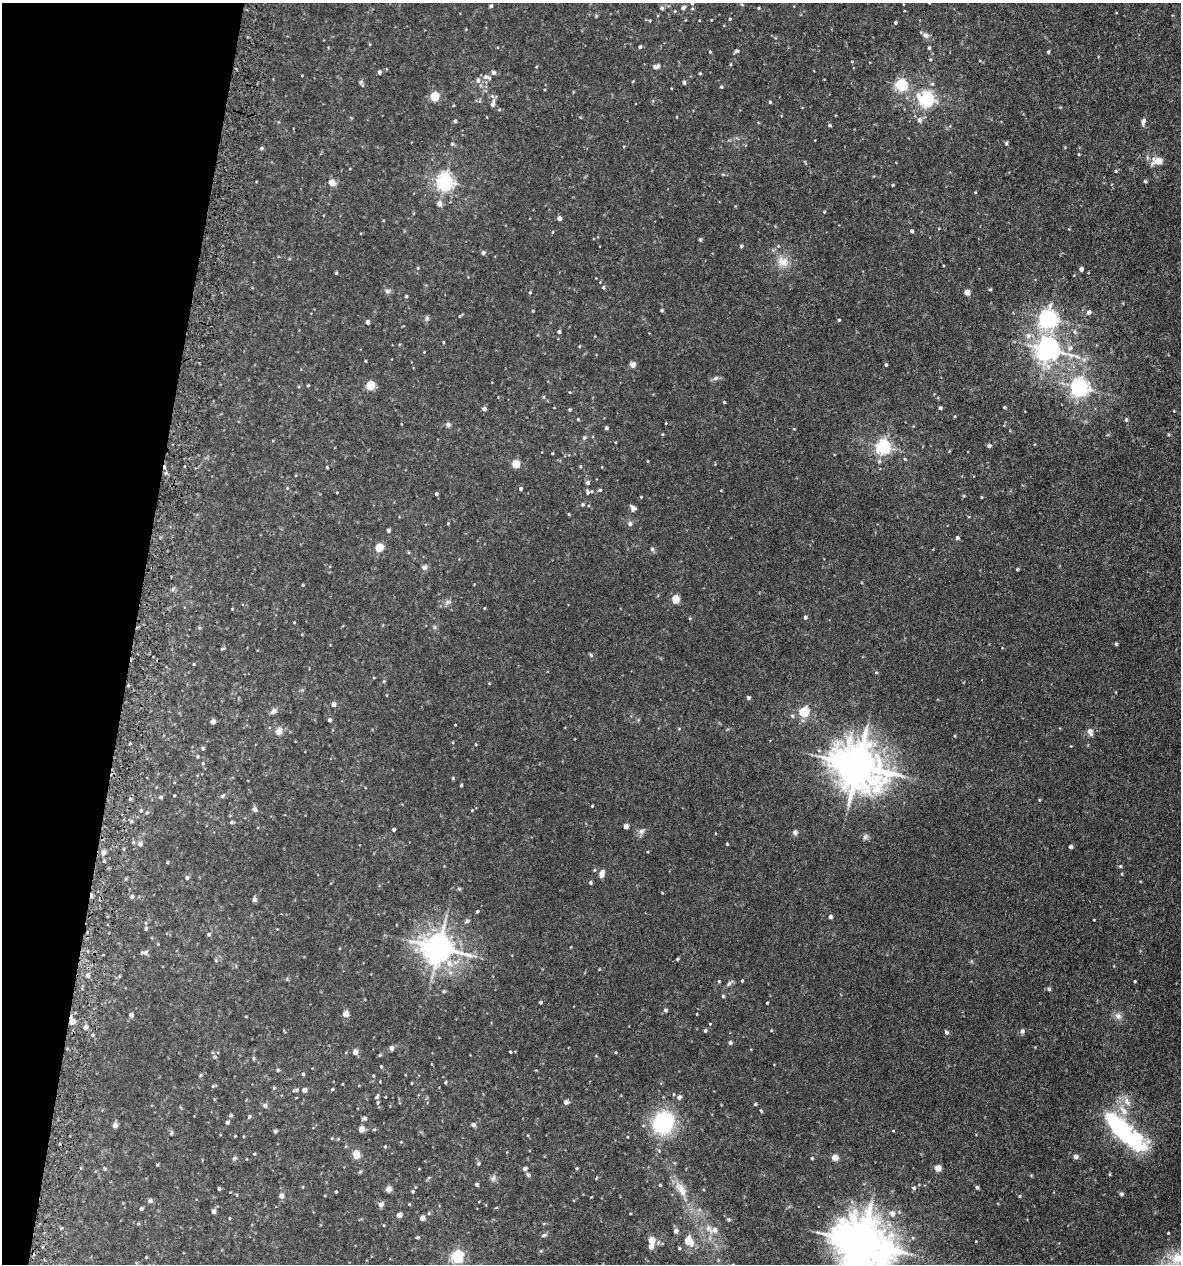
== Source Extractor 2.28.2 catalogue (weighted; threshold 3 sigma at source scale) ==
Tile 9 of 4 x 4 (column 1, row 3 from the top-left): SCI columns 336-1514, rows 1312-2573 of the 5222 x 5150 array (HDU 1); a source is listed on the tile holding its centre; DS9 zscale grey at full resolution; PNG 1183 x 1266 px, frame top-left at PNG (2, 3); no overlay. Shown black and unused: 11% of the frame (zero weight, under 3 of 5 exposures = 5% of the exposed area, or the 3 px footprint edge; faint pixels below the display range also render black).
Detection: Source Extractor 2.28.2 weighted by HDU 2 'WHT'; one run over the whole footprint, this tile lists its part. Background 0.0181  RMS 0.0034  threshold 0.0152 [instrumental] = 3 sigma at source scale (4.5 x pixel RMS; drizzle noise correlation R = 1.50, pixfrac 1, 0.05/0.05 arcsec/px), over >= 5 px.
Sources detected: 304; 2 inside a brighter object's white glare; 2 cosmic-ray / hot-pixel residue — not listed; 3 inside a brighter listed object's ellipse — not listed separately; the other 297 listed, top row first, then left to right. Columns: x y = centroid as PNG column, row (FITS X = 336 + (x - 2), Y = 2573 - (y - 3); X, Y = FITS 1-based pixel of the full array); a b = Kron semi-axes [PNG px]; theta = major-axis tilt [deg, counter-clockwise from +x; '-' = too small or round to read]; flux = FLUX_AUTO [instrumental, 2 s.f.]
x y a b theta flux
692 3 5 5 - 0.53
491 6 4 3 - 0.76
662 8 5 5 - 0.74
683 8 5 5 - 0.96
758 8 4 3 - 0.28
675 11 4 4 - 0.33
730 19 3 3 - 0.33
650 20 5 3 - 0.27
896 22 4 3 - 0.54
926 35 9 7 -30 1.2
640 47 4 3 - 0.63
929 48 5 4 - 0.43
736 51 5 4 - 0.6
710 52 3 3 - 0.28
1048 52 4 3 - 0.45
730 64 4 3 - 0.28
656 66 9 6 11 0.93
379 72 4 3 - 0.87
493 72 7 6 - 0.77
700 73 3 3 - 0.34
487 77 12 6 -15 1.2
478 80 6 6 - 1.2
633 81 4 3 - 0.28
360 82 6 4 70 0.48
684 82 4 4 - 0.78
932 84 5 5 - 0.54
901 85 5 5 - 42
721 87 4 3 - 0.35
434 97 5 5 - 15
926 99 6 6 - 80
770 102 4 4 - 0.39
493 104 9 5 76 1.7
919 120 7 5 -77 1.1
455 121 4 4 - 0.59
1143 122 8 5 76 1.1
830 125 4 3 - 0.49
1006 143 5 4 - 0.53
452 144 6 4 1 0.35
261 148 4 4 - 0.59
1158 161 8 6 -2 4.8
1116 171 4 4 - 0.35
1145 181 4 4 - 0.44
445 182 6 6 - 120
332 183 7 7 - 2.3
893 185 4 3 - 0.34
975 192 4 3 - 0.23
439 204 6 5 - 1.7
824 212 4 3 - 0.32
559 218 4 4 - 1.5
912 231 4 4 - 0.61
700 240 4 3 - 0.59
741 246 5 4 - 0.39
483 253 4 4 - 0.85
783 262 17 13 -41 4.3
418 268 5 3 - 0.29
1081 269 4 4 - 1.2
336 273 4 4 - 0.32
603 287 5 4 - 0.53
990 289 5 3 - 0.3
387 291 8 6 14 0.79
530 292 4 3 - 0.33
967 292 4 4 - 3.5
406 296 4 4 - 0.51
662 310 5 3 - 0.32
1089 312 5 5 - 0.96
460 316 6 3 44 0.34
427 319 7 5 70 0.66
1048 319 7 7 - 120
839 320 3 3 - 0.39
367 322 4 4 - 1.2
559 332 4 4 - 0.72
1075 332 6 4 -46 0.56
1028 336 7 7 - 1.5
443 342 4 3 - 0.25
1070 348 7 6 - 1.2
1047 349 7 7 - 280
1084 359 7 4 0 0.84
365 361 4 2 - 0.26
632 365 4 4 - 2.9
886 365 4 3 - 0.42
1048 366 8 8 - 1.9
716 378 8 6 16 0.86
308 385 4 3 - 0.27
370 386 5 5 - 13
1080 387 6 6 - 140
724 402 3 3 - 0.33
1004 407 3 3 - 0.39
940 408 3 3 - 0.56
484 409 5 4 - 0.91
569 410 5 4 - 0.36
578 419 4 3 - 0.29
1126 420 5 4 - 0.5
666 423 3 3 - 0.23
448 425 6 6 - 0.83
606 428 4 3 - 0.81
662 434 5 3 - 0.29
584 438 5 5 - 0.5
989 446 4 4 - 0.85
883 447 6 5 - 86
552 453 4 3 - 0.26
905 459 4 4 - 0.32
516 464 5 4 - 9.9
580 466 4 3 - 0.34
327 467 3 2 - 0.34
587 483 5 5 - 0.78
521 489 4 3 - 0.67
600 490 4 4 - 0.39
587 492 8 6 -76 0.84
436 494 3 3 - 0.66
981 497 4 2 - 0.23
582 504 5 5 - 0.52
633 508 8 6 -48 1.1
448 523 4 3 - 0.23
630 523 5 5 - 1
388 530 4 4 - 0.89
957 538 5 4 - 0.76
379 548 5 5 - 11
652 549 5 5 - 0.58
424 567 7 7 - 0.96
1017 569 3 3 - 0.42
303 585 4 3 - 0.33
675 599 5 4 - 8.9
448 602 9 6 1 0.96
232 609 4 3 - 0.23
805 617 4 4 - 0.69
690 618 4 3 - 0.27
1116 644 4 3 - 0.57
222 649 5 4 - 0.48
591 655 6 3 -71 0.38
194 664 4 3 - 0.25
876 672 5 3 - 0.32
384 681 5 4 - 0.34
748 698 4 4 - 0.75
334 704 4 4 - 1.6
273 711 10 6 36 1
804 712 5 5 - 16
792 716 5 4 - 0.53
329 720 5 4 - 0.75
213 721 5 5 - 0.94
455 725 3 2 - 0.19
279 731 11 10 - 1.9
1090 732 9 6 -64 1.6
476 744 4 3 - 0.29
203 748 5 4 - 0.57
198 757 5 4 - 0.37
203 763 5 3 - 0.3
858 766 16 13 -34 1200
453 778 4 4 - 0.37
461 785 3 3 - 0.33
174 795 3 2 - 0.31
223 796 8 5 45 0.6
161 797 5 4 - 0.44
130 799 5 4 - 0.51
1039 800 4 3 - 0.27
592 806 3 3 - 0.29
255 809 7 6 - 0.88
472 810 4 3 - 0.24
141 811 5 4 - 0.44
232 822 5 4 - 0.49
626 826 4 4 - 2
394 829 3 3 - 0.76
641 831 8 7 - 1.1
795 832 6 6 - 0.89
865 837 7 5 46 0.78
140 844 6 5 - 1.1
727 844 3 3 - 0.3
1070 847 4 3 - 1
103 852 7 7 - 1
168 862 5 3 - 0.25
1120 866 5 4 - 0.41
602 874 10 5 74 1.8
1122 874 4 3 - 0.24
187 878 5 5 - 0.69
590 883 5 4 - 0.48
459 889 6 4 -1 0.4
132 897 5 5 - 0.71
254 899 5 5 - 0.97
477 911 4 3 - 0.44
830 917 4 4 - 0.81
467 921 7 5 17 0.62
146 928 5 4 - 0.59
209 934 5 4 - 0.53
439 948 10 9 - 540
144 953 9 4 8 0.92
677 959 4 3 - 0.45
88 975 6 5 - 1.2
719 981 4 4 - 0.31
742 981 3 3 - 0.3
1135 981 3 2 - 0.33
729 984 8 6 46 0.78
1049 989 5 5 - 0.5
444 991 5 4 - 0.36
723 996 4 4 - 0.46
541 1002 3 3 - 0.6
767 1003 3 2 - 0.28
666 1010 5 4 - 0.71
345 1014 5 4 - 3.3
697 1014 3 2 - 0.24
131 1015 5 5 - 1
1118 1016 10 8 -45 1.6
72 1021 9 7 24 1.7
85 1027 5 4 - 1.2
705 1030 5 4 - 0.41
1022 1031 6 5 - 0.76
946 1032 5 5 - 0.68
93 1035 4 4 - 0.42
730 1043 4 4 - 0.77
392 1048 5 5 - 1.3
355 1052 5 4 - 2.4
510 1052 3 3 - 0.31
380 1055 4 4 - 0.37
215 1057 6 5 - 0.59
253 1058 6 4 -90 0.4
381 1067 4 3 - 0.32
278 1070 4 4 - 0.47
303 1074 4 4 - 0.38
200 1075 5 4 - 0.39
373 1076 4 4 - 0.31
445 1082 4 4 - 0.34
213 1086 5 4 - 0.39
274 1088 5 4 - 0.36
332 1089 4 4 - 0.36
296 1090 9 4 13 0.6
304 1090 4 4 - 1.5
679 1097 5 5 - 1
378 1102 7 4 81 0.56
566 1102 5 4 - 1.2
1127 1102 15 8 -57 2.6
755 1104 4 3 - 0.45
265 1105 5 5 - 1.1
761 1111 5 3 - 0.29
231 1115 5 4 - 0.4
249 1116 6 4 51 0.48
365 1118 5 5 - 0.79
227 1122 4 4 - 0.58
663 1123 26 23 66 24
115 1125 5 5 - 1.9
473 1125 5 4 - 0.92
361 1129 4 4 - 3.5
275 1131 4 4 - 0.57
1120 1131 22 20 -57 24
171 1133 6 4 78 0.47
235 1136 4 2 - 0.19
385 1147 4 4 - 0.34
254 1154 4 3 - 0.3
356 1154 9 8 - 2.6
835 1157 6 6 - 2
1076 1157 5 4 - 1.5
234 1158 6 5 - 0.51
812 1158 3 3 - 0.35
478 1163 4 4 - 0.63
157 1165 4 4 - 0.29
104 1168 6 3 -71 0.34
525 1168 5 5 - 0.85
577 1168 4 3 - 0.35
938 1168 4 4 - 4.2
1110 1174 5 3 - 0.32
528 1175 7 5 -49 0.63
493 1178 10 5 76 0.94
477 1184 4 4 - 0.68
660 1185 4 3 - 0.28
977 1187 4 4 - 0.66
914 1188 5 5 - 0.6
219 1189 3 3 - 0.52
388 1189 7 6 - 1.2
681 1189 25 10 -57 5
336 1192 3 3 - 0.29
413 1192 4 4 - 0.41
1121 1194 6 5 - 0.52
281 1196 5 5 - 1.7
1019 1196 4 4 - 0.34
150 1201 5 5 - 1
381 1204 6 5 - 1.3
409 1204 4 3 - 0.27
141 1208 4 4 - 0.6
214 1211 5 4 - 1.1
429 1213 5 5 - 0.46
892 1214 6 6 - 1.9
399 1215 4 4 - 2
229 1218 4 3 - 0.27
422 1218 4 4 - 2.1
728 1219 5 5 - 0.52
384 1225 4 3 - 0.28
61 1228 4 3 - 0.36
708 1228 11 8 -48 2.2
676 1231 5 5 - 1.4
1168 1233 3 3 - 0.24
544 1235 7 5 18 0.79
418 1237 4 4 - 0.48
651 1240 5 5 - 4.5
688 1241 8 6 -43 6.4
862 1243 19 14 -24 1500
651 1247 4 4 - 2.1
679 1248 4 4 - 0.32
541 1251 5 5 - 0.39
457 1257 6 5 - 44
1177 1258 23 19 29 11
Overlapping masked pixels (flux is a lower limit): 1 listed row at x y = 72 1021
Isophote crosses this tile's border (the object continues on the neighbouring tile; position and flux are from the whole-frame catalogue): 3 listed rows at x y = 692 3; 862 1243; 1177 1258